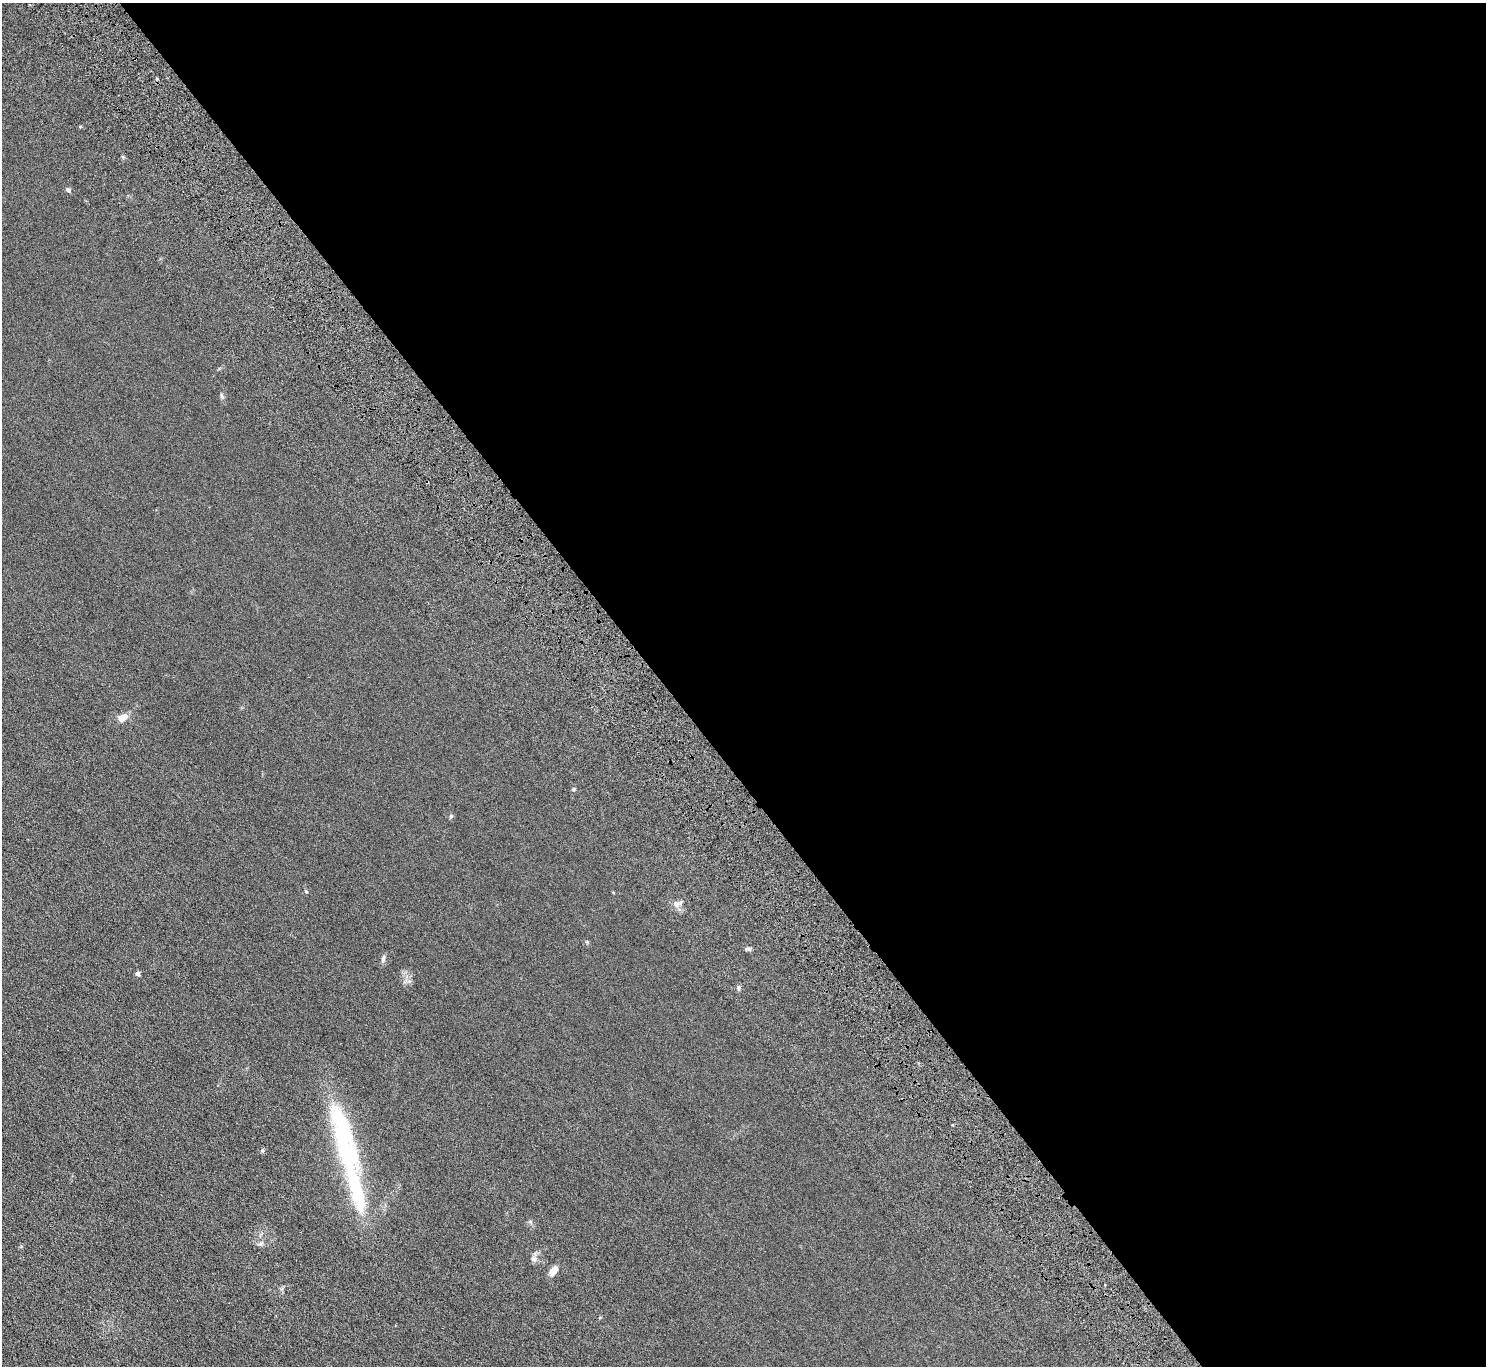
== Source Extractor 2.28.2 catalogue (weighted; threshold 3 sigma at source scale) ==
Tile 8 of 4 x 4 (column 4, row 2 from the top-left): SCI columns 4559-6042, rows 2985-4348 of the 6146 x 6105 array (HDU 1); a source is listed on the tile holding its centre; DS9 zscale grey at full resolution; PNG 1488 x 1368 px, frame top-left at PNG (2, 3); no overlay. Shown black and unused: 56% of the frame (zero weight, under 4 of 8 exposures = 5% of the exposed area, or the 3 px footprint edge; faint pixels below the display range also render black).
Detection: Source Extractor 2.28.2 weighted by HDU 2 'WHT'; one run over the whole footprint, this tile lists its part. Background 0.0318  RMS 0.0058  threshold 0.0239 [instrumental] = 3 sigma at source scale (4.09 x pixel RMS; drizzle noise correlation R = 1.36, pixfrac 0.8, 0.05/0.05 arcsec/px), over >= 5 px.
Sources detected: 19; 2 inside a brighter object's white glare — not listed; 2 inside a brighter listed object's ellipse — not listed separately; the other 15 listed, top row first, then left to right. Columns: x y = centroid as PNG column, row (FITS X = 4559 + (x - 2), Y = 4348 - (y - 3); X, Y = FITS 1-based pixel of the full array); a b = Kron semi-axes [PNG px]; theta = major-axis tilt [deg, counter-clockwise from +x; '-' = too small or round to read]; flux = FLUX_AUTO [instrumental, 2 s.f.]
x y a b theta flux
68 190 6 5 - 1.1
222 396 8 5 -69 0.88
123 717 13 8 33 3.8
573 789 6 4 89 0.6
306 892 5 3 - 0.38
677 904 10 8 34 2.3
748 949 10 4 -14 0.95
383 959 10 5 74 1.2
138 973 5 5 - 1.3
738 987 6 6 - 0.99
262 1151 6 5 - 0.73
349 1153 68 29 -70 49
261 1243 8 5 18 1
534 1259 10 7 -9 1.9
553 1271 14 7 56 3.4
Unlisted compact peaks at least as high as the median listed source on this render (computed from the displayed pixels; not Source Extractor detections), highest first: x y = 451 816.